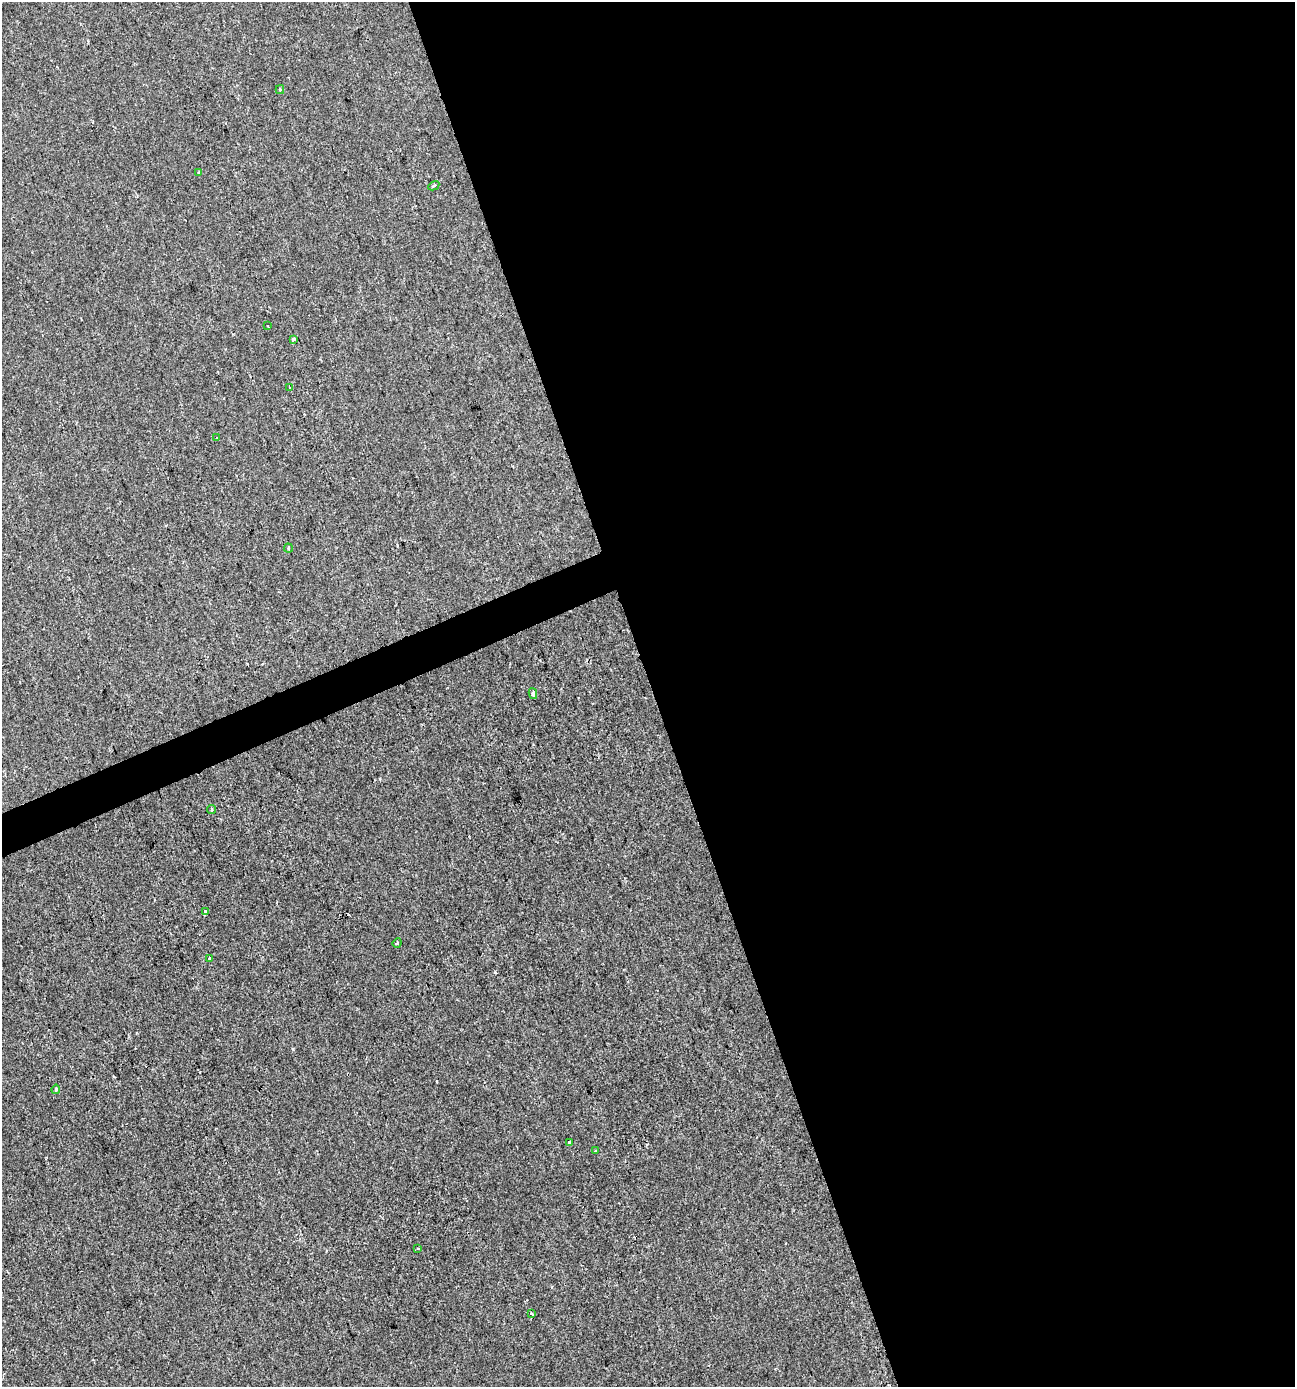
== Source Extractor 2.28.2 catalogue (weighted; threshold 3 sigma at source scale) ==
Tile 8 of 4 x 4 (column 4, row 2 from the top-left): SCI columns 3958-5250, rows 2770-4154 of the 5383 x 5538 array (HDU 1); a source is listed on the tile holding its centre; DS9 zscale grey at full resolution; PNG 1297 x 1389 px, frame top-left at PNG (2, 2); each listed source drawn as its Kron ellipse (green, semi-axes under 4 px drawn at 4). Shown black and unused: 51% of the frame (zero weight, under 2 of 3 exposures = <1% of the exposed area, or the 3 px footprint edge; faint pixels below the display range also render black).
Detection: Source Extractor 2.28.2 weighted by HDU 2 'WHT'; one run over the whole footprint, this tile lists its part. Background -1.12e-04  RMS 0.0051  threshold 0.0231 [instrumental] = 3 sigma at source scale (4.5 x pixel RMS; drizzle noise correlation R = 1.50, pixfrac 1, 0.0396/0.0396 arcsec/px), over >= 5 px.
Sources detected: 19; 1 cosmic-ray / hot-pixel residue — neither listed nor drawn; the other 18 listed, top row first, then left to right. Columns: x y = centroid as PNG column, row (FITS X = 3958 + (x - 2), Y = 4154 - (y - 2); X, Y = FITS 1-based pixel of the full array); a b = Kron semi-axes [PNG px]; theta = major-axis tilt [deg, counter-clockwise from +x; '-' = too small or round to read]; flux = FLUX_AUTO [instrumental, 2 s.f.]
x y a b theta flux
280 90 4 4 - 0.56
199 172 3 3 - 0.98
434 186 6 3 28 1.3
268 326 3 2 - 0.51
293 339 4 3 - 2.8
290 388 3 2 - 1
217 438 4 3 - 1.1
288 548 4 3 - 0.81
533 694 5 4 - 1.3
211 809 4 3 - 1.3
205 911 4 3 - 0.53
397 943 5 4 - 0.67
210 958 2 2 - 0.51
56 1089 5 3 - 0.86
569 1142 3 3 - 0.7
596 1151 3 3 - 0.9
418 1248 3 2 - 0.53
531 1314 3 3 - 1.1
Unlisted compact peaks at least as high as the median listed source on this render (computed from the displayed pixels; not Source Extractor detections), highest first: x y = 293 1049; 495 972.